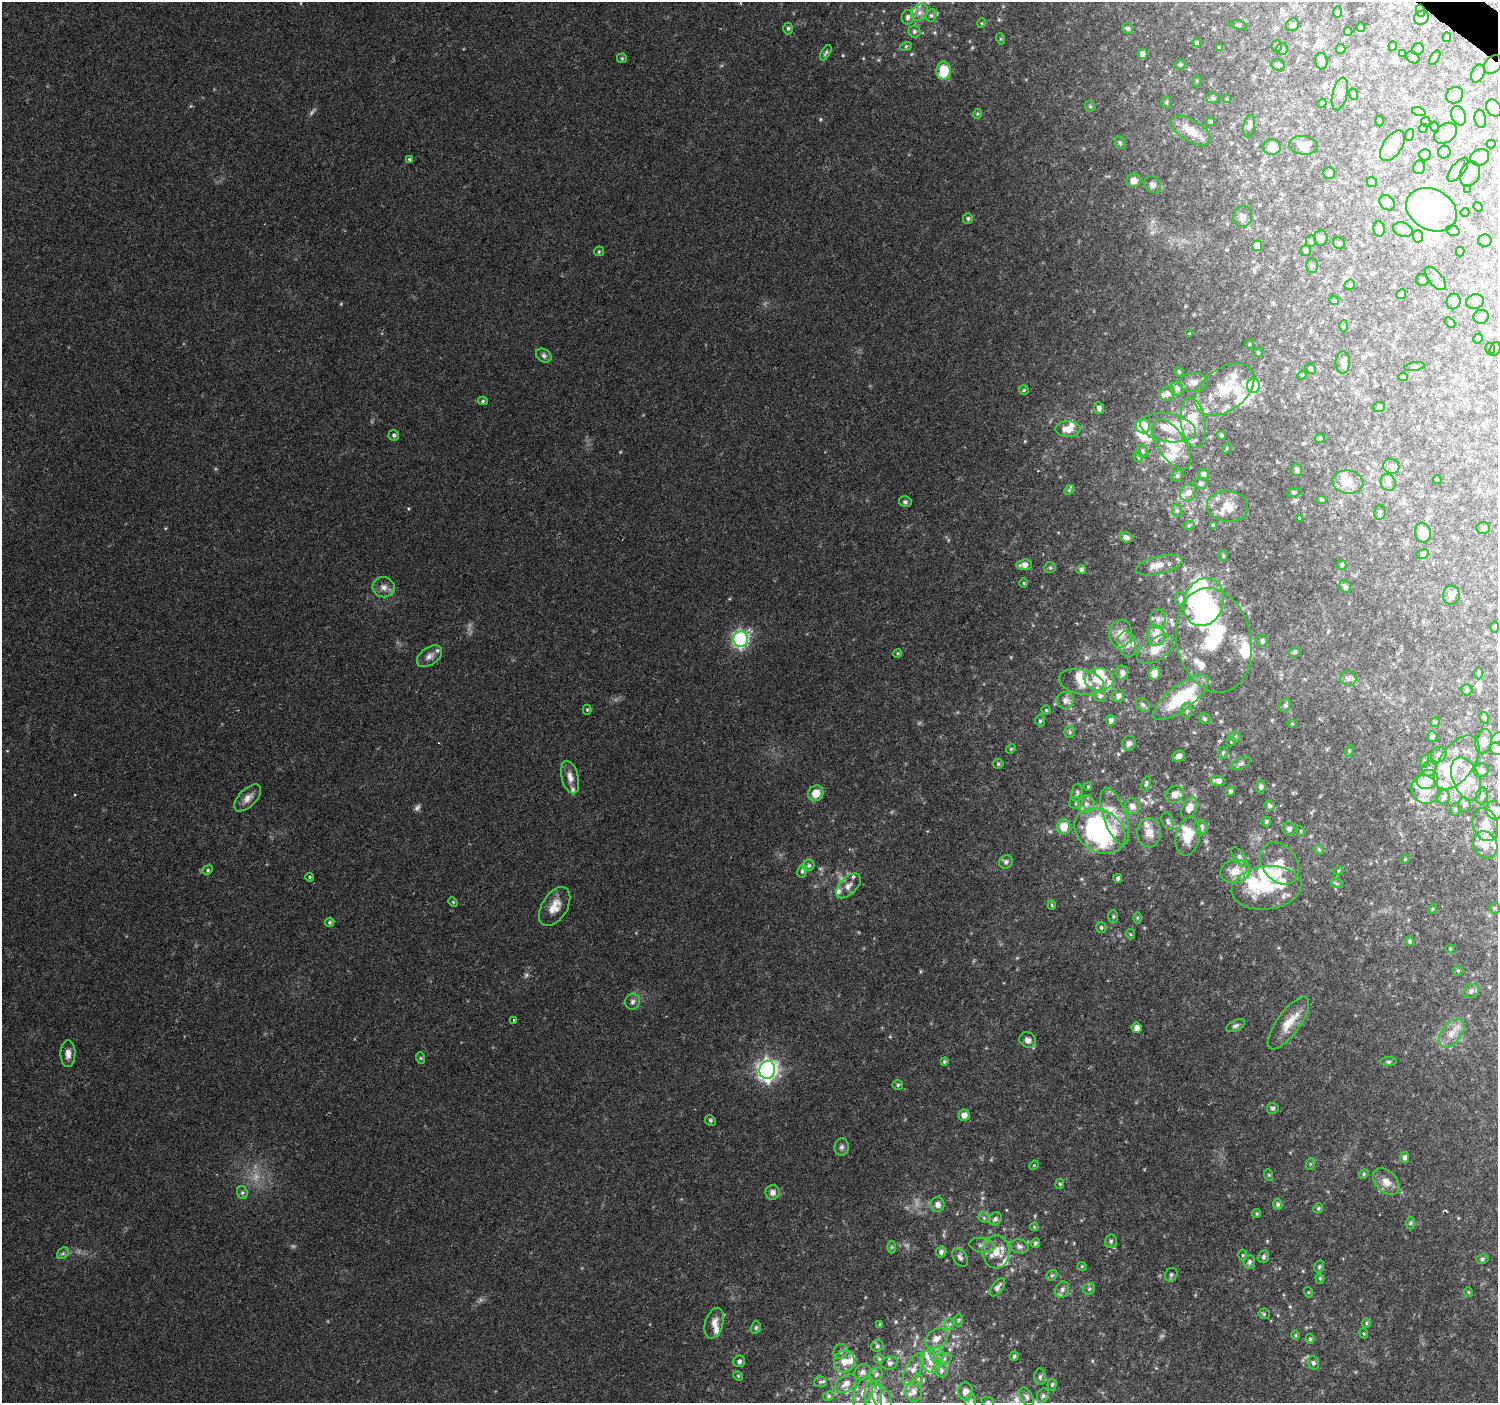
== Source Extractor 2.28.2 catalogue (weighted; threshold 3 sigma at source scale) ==
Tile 10 of 4 x 4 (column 2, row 3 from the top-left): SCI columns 1504-2999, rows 1644-3044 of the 5991 x 6023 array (HDU 1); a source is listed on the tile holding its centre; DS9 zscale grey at full resolution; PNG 1500 x 1405 px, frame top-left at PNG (2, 2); each listed source drawn as its Kron ellipse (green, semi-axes under 4 px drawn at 4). Shown black and unused: <1% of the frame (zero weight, under 2 of 3 exposures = <1% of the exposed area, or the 3 px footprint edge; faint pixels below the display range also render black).
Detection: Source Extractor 2.28.2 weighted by HDU 2 'WHT'; one run over the whole footprint, this tile lists its part. Background 0.103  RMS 0.008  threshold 0.036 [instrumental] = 3 sigma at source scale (4.5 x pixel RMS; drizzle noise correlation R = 1.50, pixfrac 1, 0.0396/0.0396 arcsec/px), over >= 5 px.
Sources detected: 483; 5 too faint to see at this stretch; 13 inside a brighter object's white glare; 1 cosmic-ray / hot-pixel residue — neither listed nor drawn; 75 inside a brighter listed object's ellipse — not listed separately; the other 389 listed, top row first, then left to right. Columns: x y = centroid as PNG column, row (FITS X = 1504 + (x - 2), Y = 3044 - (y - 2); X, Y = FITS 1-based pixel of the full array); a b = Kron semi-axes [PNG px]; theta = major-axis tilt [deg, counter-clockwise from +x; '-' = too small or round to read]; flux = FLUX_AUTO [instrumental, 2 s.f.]
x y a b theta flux
1421 11 6 4 -72 1.2
1337 12 6 4 -90 1.1
919 13 9 7 45 4
931 15 6 5 - 1.6
908 17 7 6 - 2.6
1421 18 7 7 - 5.4
982 23 5 3 - 0.68
1238 25 9 3 -13 1
1293 25 7 6 - 2.1
1361 27 5 4 - 0.97
788 28 6 4 89 1.5
1127 28 6 5 - 1.8
914 31 6 6 - 1.9
1348 31 4 4 - 0.89
1447 37 5 4 - 1.1
1001 39 5 3 - 0.89
1197 43 4 4 - 1.4
906 46 6 3 19 1
1277 46 6 5 - 1.3
1393 46 4 4 - 0.8
1219 47 4 4 - 0.67
1282 49 6 6 - 1.5
1340 49 5 4 - 1.5
1418 49 6 5 - 3.2
826 53 8 4 60 1.6
1143 54 5 5 - 3.2
1403 54 4 3 - 0.79
1413 57 7 5 -34 2
622 58 5 5 - 1.1
1435 58 8 4 58 1.4
1321 61 8 6 -85 3.2
1493 64 10 7 48 7.2
1180 65 5 5 - 1.3
1278 65 6 5 - 1.9
944 71 9 7 -90 19
1478 74 9 6 65 2.5
1197 81 6 3 71 0.74
1340 94 17 7 76 4.9
1353 94 6 4 -72 1.1
1455 95 9 8 - 3.7
1212 98 6 5 - 1.6
1227 99 4 4 - 0.81
1166 102 6 5 - 1.3
1322 103 5 3 - 0.88
1090 106 6 4 -44 1
1494 108 9 7 -57 6.2
1419 112 7 4 -18 1.7
977 114 5 3 - 0.82
1458 116 10 7 -72 4.3
1480 119 9 5 -80 2.2
1379 121 5 3 - 0.81
1210 122 4 4 - 1.6
1426 122 5 4 - 1
1249 126 11 6 81 3.1
1435 127 5 3 - 0.71
1423 128 5 4 - 2
1190 130 22 11 -31 15
1445 133 12 9 38 7.1
1409 135 6 3 73 0.94
1120 143 6 5 - 1.2
1491 144 4 4 - 2.7
1303 145 14 9 -7 12
1392 146 17 9 55 14
1272 147 9 8 - 7.7
1444 152 6 6 - 5.1
1425 155 6 5 - 3.2
1480 157 9 8 - 7.6
409 159 3 3 - 2.3
1419 167 7 6 - 1.9
1458 170 14 6 51 4.1
1329 173 6 6 - 1.9
1470 174 13 9 64 7.8
1134 180 7 6 - 4.7
1372 182 5 5 - 1.2
1153 185 9 7 -47 2.9
1468 190 4 3 - 0.94
1387 203 8 6 -43 2.7
1478 207 5 4 - 1
1431 210 27 20 -28 41
1465 212 4 3 - 0.53
1243 217 10 9 - 3.9
968 219 5 5 - 1.5
1379 229 7 5 -86 3.4
1403 230 10 7 -18 3.5
1453 231 7 5 -16 1.8
1418 236 6 5 - 1.6
1321 238 7 7 - 3.2
1485 240 7 6 - 2.1
1311 241 6 5 - 1.7
1339 243 6 5 - 1.4
1257 246 5 5 - 7.7
599 251 5 4 - 0.97
1306 251 5 5 - 1.4
1460 252 5 4 - 0.85
1312 266 7 6 - 2.1
1435 278 14 7 -50 3.8
1422 280 6 5 - 1.9
1350 285 6 5 - 1.1
1401 294 5 4 - 2
1334 300 5 4 - 1
1453 302 8 7 - 2.8
1475 302 9 7 17 2.5
1481 317 7 7 - 2.8
1450 322 6 4 -43 1.1
1343 326 6 4 -89 0.99
1190 334 4 3 - 1
1478 338 5 4 - 1.3
1249 344 5 3 - 0.68
1490 349 6 4 -74 1.3
1495 349 7 5 72 1.6
1258 353 5 3 - 0.63
544 356 8 6 -34 2.3
1343 363 11 7 89 3.4
1414 367 10 3 8 1.5
1310 368 6 4 -45 1.4
1179 372 5 4 - 0.87
1302 375 5 4 - 0.92
1403 377 5 4 - 1.2
1194 382 14 9 2 5.8
1253 386 7 6 - 54
1176 389 7 6 - 2.8
1024 390 5 4 - 1.1
1224 390 33 21 36 33
1168 393 7 7 - 3.6
483 401 5 4 - 1.2
1379 407 6 5 - 1.5
1099 408 6 5 - 3
1193 423 25 12 -82 17
1143 426 7 7 - 27
1168 428 28 14 -9 22
1068 429 12 8 -1 8.6
394 435 5 5 - 1.8
1221 435 5 4 - 1.4
1320 438 5 5 - 1.1
1172 444 29 13 -57 21
1227 448 5 3 - 0.72
1142 451 6 5 - 1.7
1138 456 5 4 - 1.1
1391 466 8 7 - 2.9
1297 470 6 5 - 2.1
1203 474 5 5 - 2.5
1177 476 6 5 - 1.5
1437 480 4 4 - 0.81
1348 482 15 11 -7 9
1388 482 9 7 -66 3.2
1201 483 6 5 - 2.2
1069 490 5 4 - 1.1
1188 492 9 8 - 5
1294 492 7 3 11 1.1
1322 500 5 3 - 1.1
905 502 6 5 - 1.8
1227 506 21 15 -7 14
1177 511 6 5 - 1.4
1380 512 7 5 78 1.7
1300 518 3 2 - 0.8
1189 525 6 4 19 1.1
1214 526 4 3 - 1.9
1483 528 7 6 - 1.6
1423 533 10 7 -79 14
1126 537 6 5 - 3
1422 554 6 5 - 1.4
1223 556 5 5 - 1.1
1024 565 8 5 6 4.4
1159 565 24 8 14 9.2
1342 565 5 5 - 1.5
1050 568 6 5 - 1.3
1081 569 5 4 - 2
1024 583 5 3 - 0.73
384 587 11 10 - 5.2
1345 587 6 5 - 2
1451 595 9 8 - 5
1181 599 7 5 -81 2.4
1204 602 24 20 73 140
1158 619 9 8 - 4.1
1495 627 6 4 -90 0.87
1121 633 14 11 80 8.4
1156 636 10 9 - 9.9
741 639 8 7 - 190
1214 640 53 37 -78 74
1262 641 6 6 - 1.8
1127 644 13 8 -74 5.4
1156 649 20 11 33 11
1295 652 6 5 - 1.4
898 653 4 3 - 0.75
429 656 14 8 37 5
1122 673 7 6 - 3.2
1479 673 6 4 89 1.1
1154 674 6 5 - 7.1
1348 678 8 7 - 3.2
1099 679 14 11 3 18
1081 682 23 12 -12 13
1467 690 5 5 - 1.5
1100 696 6 5 - 2
1118 696 6 6 - 2.5
1181 698 34 12 37 48
1065 700 8 8 - 4
1143 705 8 6 -40 2.1
1285 705 7 5 69 1.6
587 710 5 4 - 0.93
1046 710 4 4 - 0.98
1187 711 8 6 89 1.9
1484 718 6 4 -62 1.3
1205 719 6 5 - 1.5
1111 720 5 4 - 2.9
1040 721 5 4 - 1.3
1435 722 5 4 - 1.1
1292 724 4 3 - 0.64
1070 732 6 5 - 1.2
1235 737 5 5 - 1.3
1432 737 5 5 - 1.9
1497 738 7 4 45 1.6
1484 741 12 8 77 6
1231 742 5 4 - 0.91
1129 743 7 6 - 2.7
1011 749 5 4 - 1
1496 749 6 5 - 1.9
1349 751 6 3 72 0.88
1223 752 6 5 - 1.5
1439 755 8 7 - 3
1179 756 6 5 - 3
1424 761 7 4 72 1.3
1457 762 31 17 55 25
1241 763 11 5 26 2.4
998 764 5 5 - 1.1
1429 769 8 7 - 2.8
1481 770 7 7 - 2.4
570 777 16 8 -75 6.2
1427 779 11 9 29 16
1466 779 22 13 -67 19
1218 781 8 5 -12 4.1
1146 784 8 4 77 1.5
1088 787 4 3 - 0.98
1261 787 7 5 86 1.8
1425 790 15 13 -54 15
1230 791 5 4 - 2.1
816 793 8 7 - 9.9
1077 793 9 5 82 1.9
1175 794 9 8 - 6.3
1482 796 8 6 82 2.7
1443 797 7 6 - 3.1
248 798 17 8 45 5.7
1076 803 7 6 - 1.7
1086 804 9 8 - 3.8
1464 805 7 6 - 2.5
1132 806 8 7 - 5.1
1269 806 5 5 - 1.9
1189 808 11 7 64 6.3
1455 809 7 5 75 1.4
1494 810 9 8 - 7.2
1115 816 30 11 -71 16
1168 821 9 5 -71 2.1
1266 822 5 5 - 1.6
1485 824 17 12 -71 11
1064 827 7 7 - 12
1201 827 7 6 - 3.7
1289 829 7 6 - 2.7
1100 831 27 21 -34 160
1301 831 5 3 - 0.69
1149 833 15 12 -88 8.7
1188 836 19 12 77 16
1485 845 14 11 -62 12
1319 849 5 4 - 1.2
1240 857 12 5 -56 2.5
1405 859 5 4 - 0.94
1006 862 7 6 - 2.4
1280 863 23 17 -53 14
809 865 6 5 - 1.6
208 870 5 4 - 1.1
802 871 7 4 80 1.6
1235 871 15 11 9 11
1338 871 5 3 - 0.73
310 877 4 4 - 0.81
1118 878 4 4 - 1.8
1337 884 6 4 -18 1.1
848 886 15 8 46 5.8
1267 888 35 21 7 36
453 902 5 4 - 0.92
1052 905 4 4 - 0.77
555 907 22 12 58 11
1495 908 5 5 - 1.2
1432 909 5 3 - 0.64
1113 916 6 5 - 1.5
1137 918 6 4 90 1
330 922 5 4 - 1.3
1101 927 6 5 - 1.4
1130 934 5 3 - 0.71
1410 941 5 4 - 1.5
1450 949 4 4 - 0.82
1458 971 5 5 - 0.94
1471 991 8 6 34 2.3
632 1002 8 7 - 2.7
514 1020 3 3 - 2.7
1288 1023 31 11 54 14
1235 1026 10 5 27 2.1
1137 1028 5 5 - 4.6
1452 1033 17 9 51 9.7
1028 1040 9 7 -28 3.4
68 1054 13 7 90 5.1
421 1058 6 4 -70 1
944 1062 4 3 - 1.1
1389 1062 8 4 0 1.2
767 1070 9 8 - 400
898 1085 5 4 - 1.3
1273 1108 6 5 - 1.6
964 1115 5 5 - 5.1
710 1120 6 5 - 1.5
841 1147 8 7 - 2.5
1404 1157 5 4 - 2.6
1310 1164 5 3 - 0.77
1034 1165 5 3 - 0.68
1364 1174 5 4 - 0.88
1269 1175 6 3 -72 0.82
1386 1182 15 10 -45 8.3
1060 1184 5 4 - 1.1
773 1192 7 7 - 3.8
242 1193 6 5 - 1.6
938 1204 7 7 - 4
1278 1204 5 4 - 2.1
1318 1208 5 4 - 1.1
1257 1214 4 4 - 1.1
984 1218 6 4 -47 1.2
995 1219 7 6 - 2.3
1410 1223 6 4 88 1.2
1034 1227 4 4 - 0.73
1111 1241 7 6 - 1.6
1035 1243 5 4 - 1.8
982 1245 12 7 -10 4
1019 1246 9 7 -15 2.9
892 1247 6 4 -90 1.1
941 1252 5 5 - 2.5
996 1252 16 13 89 13
63 1253 6 5 - 1.6
1243 1255 5 3 - 0.81
960 1257 10 6 -57 2.8
1263 1257 6 5 - 1.8
1482 1259 6 5 - 1.4
1249 1262 6 5 - 2.2
1082 1266 4 4 - 0.89
1319 1267 6 4 74 1.3
1052 1275 6 4 42 1.3
1171 1275 7 5 58 1.9
1320 1278 5 4 - 1
997 1287 10 5 52 3.7
1089 1289 6 6 - 1.7
1062 1290 8 6 60 2.6
1308 1292 5 3 - 0.73
1468 1292 5 3 - 0.62
1264 1314 5 5 - 1.1
958 1320 6 4 86 1
714 1323 16 9 73 6.1
1366 1323 5 4 - 1
880 1324 3 3 - 0.86
950 1324 6 4 -73 1.2
756 1327 6 4 73 1.3
1364 1333 5 4 - 0.91
1296 1335 4 3 - 0.74
936 1338 12 9 36 5.7
1310 1339 5 4 - 1.3
877 1346 6 5 - 1.6
841 1351 8 7 - 2.4
937 1355 8 6 -88 3.1
1014 1356 4 4 - 1.3
879 1359 5 4 - 0.97
943 1359 8 6 16 2.4
739 1361 6 5 - 2.2
844 1361 11 10 - 8.3
930 1362 11 9 -61 6.4
890 1363 8 6 15 2.3
1313 1363 7 5 -72 2
913 1369 17 7 62 5.3
941 1370 7 6 - 2.2
862 1372 8 7 - 3.3
876 1375 7 6 - 1.8
738 1376 5 4 - 0.92
1040 1377 8 5 88 2.1
918 1380 6 5 - 1.4
820 1382 6 5 - 1.6
846 1384 12 7 34 5.7
1052 1385 6 4 84 1.7
914 1391 10 8 84 4.1
863 1392 17 8 68 6.5
965 1392 9 7 89 5.3
829 1396 6 4 28 1.1
1043 1396 7 6 - 1.8
873 1397 17 8 -86 9.3
1027 1397 10 6 -61 2.4
882 1398 15 8 -65 8.7
971 1401 7 5 83 1.7
988 1402 6 5 - 1.5
Overlapping masked pixels (flux is a lower limit): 2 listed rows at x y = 1421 11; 1493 64
Isophote crosses this tile's border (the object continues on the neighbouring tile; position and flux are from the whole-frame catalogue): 7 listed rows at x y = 919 13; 1497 738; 1494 810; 873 1397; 882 1398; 971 1401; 988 1402
Unlisted compact peaks at least as high as the median listed source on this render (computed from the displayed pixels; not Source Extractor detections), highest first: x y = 820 119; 896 1322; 408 509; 1025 441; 935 33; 1081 879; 843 55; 1303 1271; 1290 1306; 1050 831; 1458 1218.